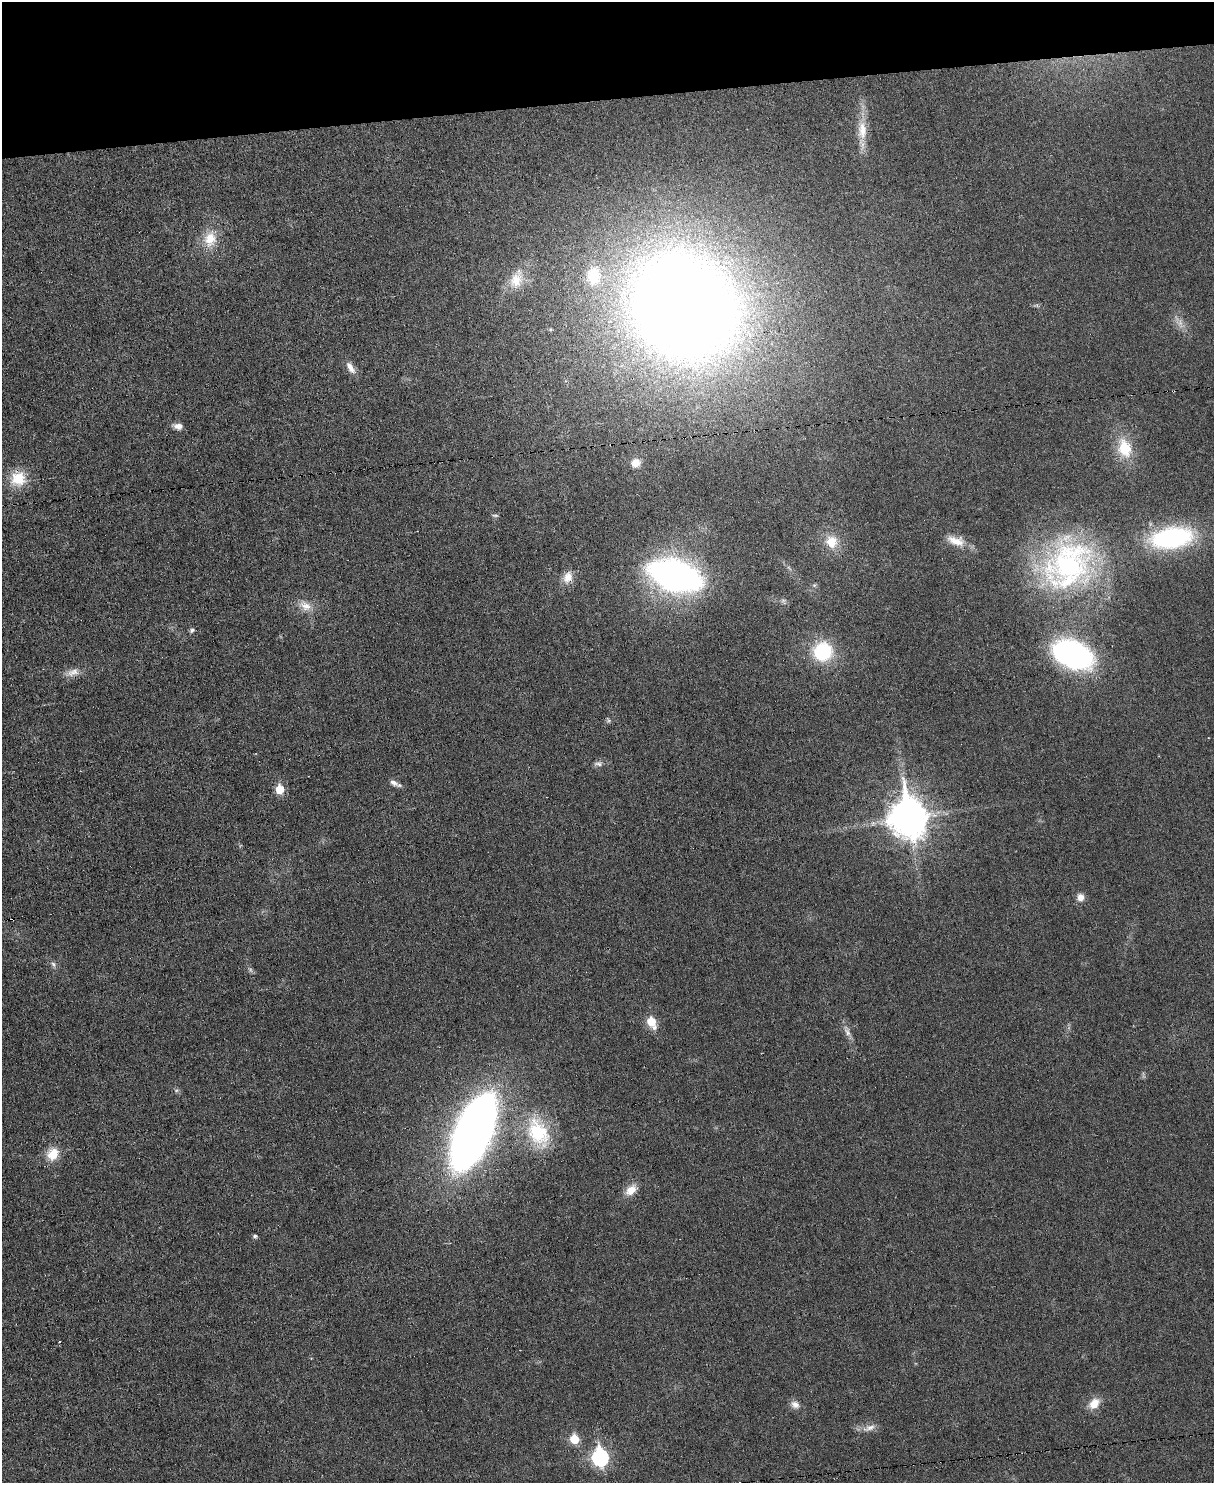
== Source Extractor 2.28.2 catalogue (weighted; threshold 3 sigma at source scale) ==
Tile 3 of 4 x 3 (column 3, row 1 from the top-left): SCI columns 2423-3634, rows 3099-4579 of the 4847 x 4831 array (HDU 1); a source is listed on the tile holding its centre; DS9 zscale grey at full resolution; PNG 1216 x 1485 px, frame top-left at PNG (2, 2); no overlay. Shown black and unused: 7% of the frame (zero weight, under 3 of 6 exposures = <1% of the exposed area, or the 3 px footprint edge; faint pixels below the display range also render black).
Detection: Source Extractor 2.28.2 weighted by HDU 2 'WHT'; one run over the whole footprint, this tile lists its part. Background 0.0265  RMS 0.0038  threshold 0.0153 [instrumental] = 3 sigma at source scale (4.09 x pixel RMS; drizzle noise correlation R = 1.36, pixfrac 0.8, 0.05/0.05 arcsec/px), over >= 5 px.
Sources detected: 47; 3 too faint to see at this stretch — not listed; the other 44 listed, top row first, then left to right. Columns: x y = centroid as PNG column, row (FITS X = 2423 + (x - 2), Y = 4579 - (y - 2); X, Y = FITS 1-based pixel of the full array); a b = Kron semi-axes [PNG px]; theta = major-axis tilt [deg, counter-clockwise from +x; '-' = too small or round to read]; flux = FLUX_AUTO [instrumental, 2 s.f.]
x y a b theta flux
862 130 30 13 -89 7.9
210 239 23 18 79 8.5
594 276 23 16 89 14
516 280 28 16 69 8.2
684 307 73 62 -45 950
350 367 17 8 -59 3
178 426 11 6 -6 2.3
1125 448 26 18 -74 13
636 463 10 9 - 3.4
18 479 20 19 - 9.9
495 515 10 3 -3 0.55
1172 538 41 19 9 56
956 541 26 12 -17 5.8
831 542 16 15 - 7.3
1068 565 72 59 47 91
675 576 46 26 -17 140
568 577 16 12 69 4.1
814 585 6 5 - 0.63
783 601 7 6 - 0.9
305 606 20 12 -33 4.7
192 630 7 6 - 0.82
823 651 18 17 - 27
1073 654 31 19 -23 110
72 672 21 10 15 3.4
608 721 7 6 - 0.75
598 764 13 7 4 1.5
394 783 12 7 -30 1.9
280 789 6 5 - 11
908 817 14 11 -80 920
1080 897 9 9 - 2.6
53 964 8 6 -37 1.1
651 1022 9 6 -63 10
847 1031 20 7 -69 2.5
176 1090 7 6 - 0.74
473 1132 61 28 67 280
538 1132 42 26 -64 24
53 1154 17 14 60 6.6
631 1190 17 10 46 4.5
255 1236 5 4 - 0.84
1094 1403 14 10 45 5.2
795 1405 13 9 -27 2.4
869 1428 20 8 18 2.9
574 1439 6 6 - 12
600 1457 9 7 -78 89